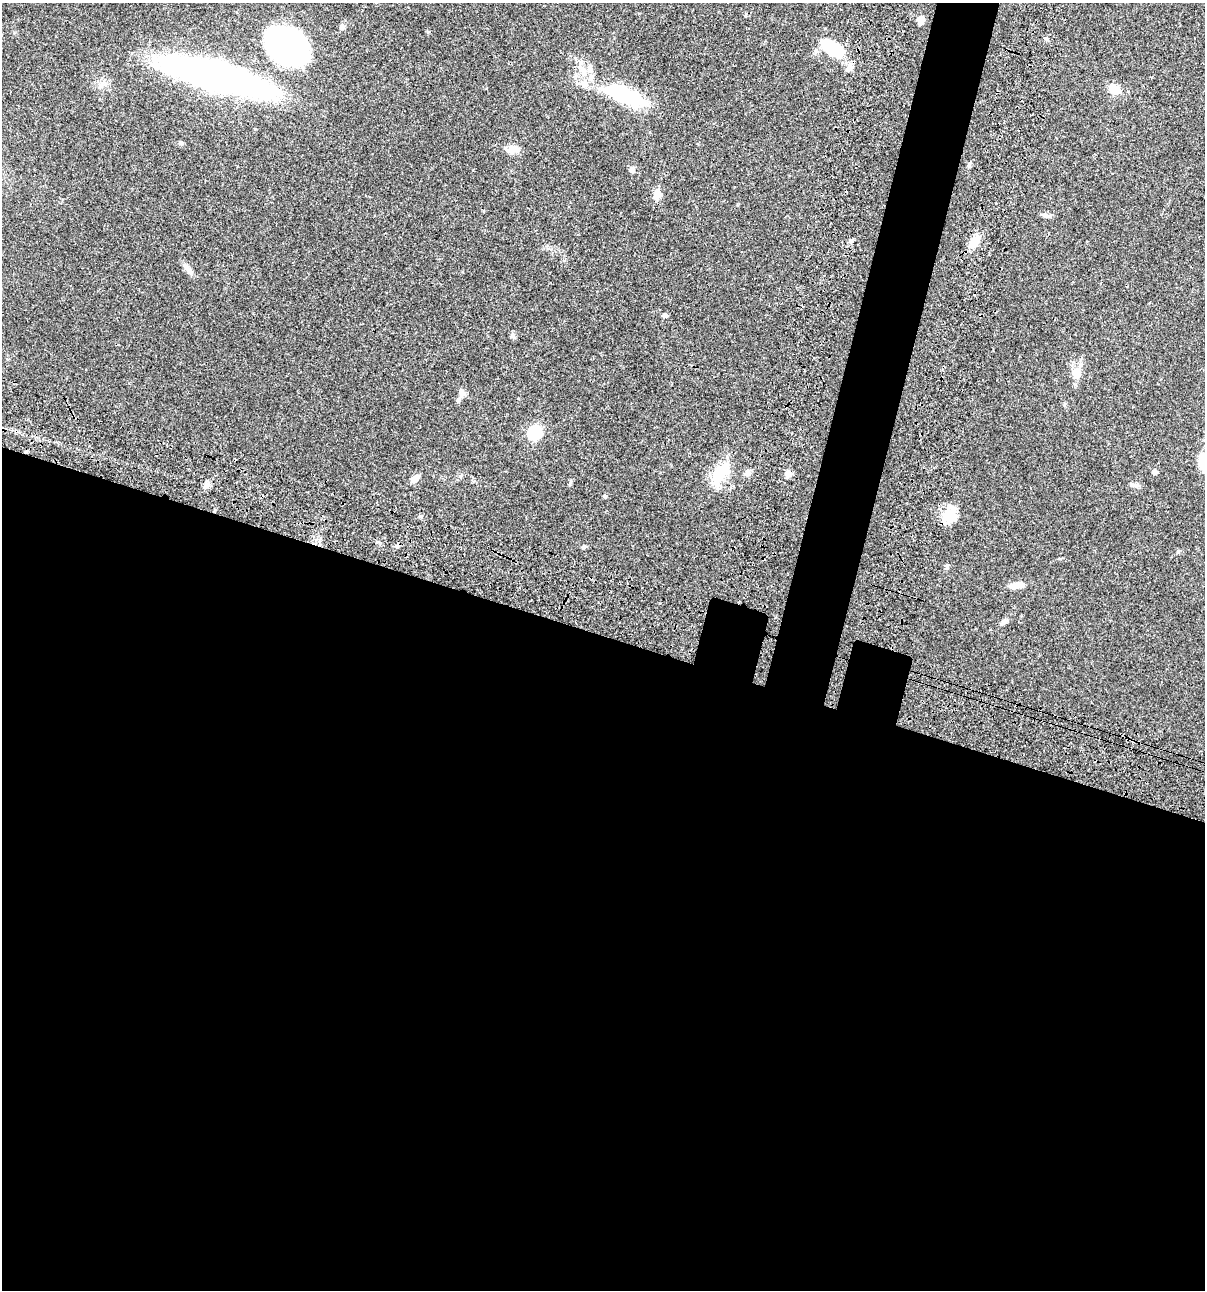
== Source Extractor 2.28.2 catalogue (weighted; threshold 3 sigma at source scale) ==
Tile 14 of 4 x 4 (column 2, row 4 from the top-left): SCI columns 1438-2640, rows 120-1407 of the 5405 x 5390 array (HDU 1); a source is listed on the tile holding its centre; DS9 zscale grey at full resolution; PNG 1207 x 1292 px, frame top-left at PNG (2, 3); no overlay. Shown black and unused: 54% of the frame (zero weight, under 3 of 4 exposures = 9% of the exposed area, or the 3 px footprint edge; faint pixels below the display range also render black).
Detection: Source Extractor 2.28.2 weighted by HDU 2 'WHT'; one run over the whole footprint, this tile lists its part. Background 0.0462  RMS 0.0055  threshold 0.0249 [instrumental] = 3 sigma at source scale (4.5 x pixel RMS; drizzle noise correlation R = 1.50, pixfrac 1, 0.05/0.05 arcsec/px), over >= 5 px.
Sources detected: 36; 1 inside a brighter object's white glare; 1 cosmic-ray / hot-pixel residue — not listed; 2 inside a brighter listed object's ellipse — not listed separately; the other 32 listed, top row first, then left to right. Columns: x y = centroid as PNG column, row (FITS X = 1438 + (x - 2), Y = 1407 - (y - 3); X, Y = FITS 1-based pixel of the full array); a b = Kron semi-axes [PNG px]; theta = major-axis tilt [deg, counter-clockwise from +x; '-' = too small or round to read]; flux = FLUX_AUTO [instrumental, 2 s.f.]
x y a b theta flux
921 20 10 7 77 2.8
342 27 8 6 65 1.5
286 44 37 29 -29 160
832 48 29 13 -33 23
850 67 11 7 54 2.5
582 70 12 7 -63 3.8
216 75 82 18 -16 320
1115 89 12 8 -33 7.3
621 94 45 15 -24 46
181 143 7 5 19 0.88
513 149 13 10 11 4.4
632 169 8 7 - 1.6
657 194 11 8 87 4.2
1048 216 14 5 -9 1.5
974 242 16 11 46 5.6
190 271 12 5 -45 2.2
664 315 5 5 - 1.7
513 336 9 5 -76 1.2
1077 373 11 10 - 5.7
462 392 12 6 -35 2.1
535 432 6 6 - 71
1154 472 4 4 - 2.4
747 473 8 7 - 1.8
788 473 5 5 - 6.9
720 474 34 16 53 15
415 479 10 6 38 3.6
206 485 8 6 -89 1.7
1136 485 11 5 -14 1.6
949 516 25 15 39 9.2
584 546 8 4 9 0.77
1016 585 17 6 7 4.7
1004 622 8 6 41 1.6
Overlapping masked pixels (flux is a lower limit): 1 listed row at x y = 949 516
Unlisted compact peaks at least as high as the median listed source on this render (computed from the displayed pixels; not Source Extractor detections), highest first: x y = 428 32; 1178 551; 570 483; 969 165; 473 170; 947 567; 851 240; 1047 39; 1060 559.